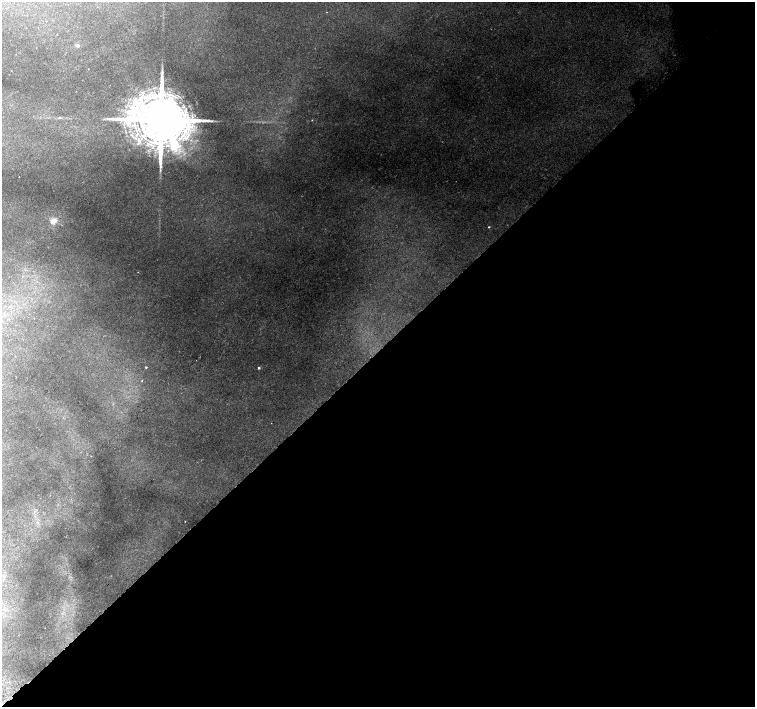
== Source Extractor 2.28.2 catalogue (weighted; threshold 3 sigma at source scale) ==
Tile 12 of 4 x 4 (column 4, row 3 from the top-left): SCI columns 4559-6064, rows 1670-3078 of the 6099 x 6091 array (HDU 1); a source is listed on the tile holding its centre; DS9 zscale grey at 2 x 2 block average (1 PNG px = mean of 2 x 2 image px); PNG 757 x 709 px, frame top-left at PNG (2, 2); no overlay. Shown black and unused: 50% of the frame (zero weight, under 2 of 3 exposures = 3% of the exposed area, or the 3 px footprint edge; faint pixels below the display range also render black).
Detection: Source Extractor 2.28.2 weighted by HDU 2 'WHT'; one run over the whole footprint, this tile lists its part. Background 0.155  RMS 0.0095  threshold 0.0427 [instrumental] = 3 sigma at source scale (4.5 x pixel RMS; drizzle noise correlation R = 1.50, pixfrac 1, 0.0396/0.0396 arcsec/px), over >= 5 px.
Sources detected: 11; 1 inside a brighter listed object's ellipse — not listed separately; the other 10 listed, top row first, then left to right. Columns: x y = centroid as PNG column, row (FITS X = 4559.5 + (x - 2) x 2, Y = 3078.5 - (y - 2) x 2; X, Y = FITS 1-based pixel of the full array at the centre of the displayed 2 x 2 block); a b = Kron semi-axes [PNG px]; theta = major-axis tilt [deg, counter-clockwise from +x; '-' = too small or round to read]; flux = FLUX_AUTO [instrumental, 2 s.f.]
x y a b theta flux
326 12 2 2 - 0.65
78 46 3 2 - 5.8
147 100 17 4 32 22
161 120 19 10 41 17000
173 144 14 5 47 22
53 221 3 3 - 35
489 227 2 2 - 0.95
146 367 2 2 - 0.98
259 368 2 2 - 2.2
91 456 2 2 - 0.76
Diffuse or blended objects may show on this block-average render without a row.